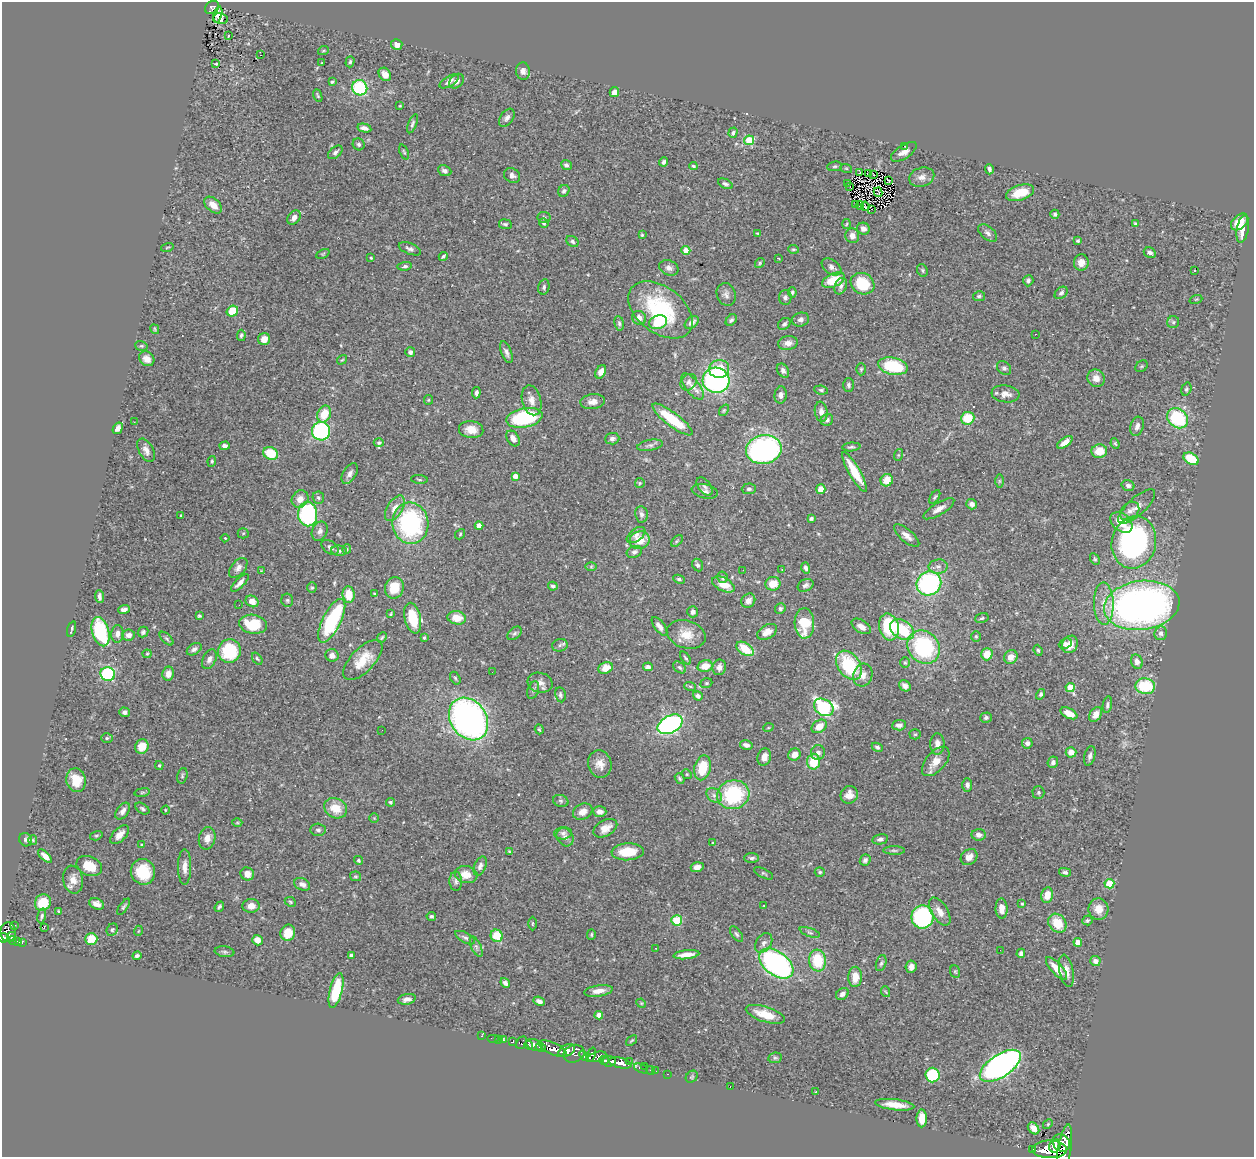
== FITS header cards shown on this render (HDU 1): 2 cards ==
NAXIS1  =                 1252
NAXIS2  =                 1155

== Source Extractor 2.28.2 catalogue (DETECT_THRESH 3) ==
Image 1252 x 1155 px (HDU 1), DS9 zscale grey, 1 PNG px = 1 image px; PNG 1256 x 1159 px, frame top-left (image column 1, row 1155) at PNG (2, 2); each listed source drawn as its Kron ellipse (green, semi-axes under 4 px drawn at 4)
Background 0.844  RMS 0.029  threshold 0.0856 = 3 sigma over >= 5 px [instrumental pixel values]
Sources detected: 494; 1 with non-positive FLUX_AUTO (blend fragments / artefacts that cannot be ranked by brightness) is neither listed nor drawn; the other 493 listed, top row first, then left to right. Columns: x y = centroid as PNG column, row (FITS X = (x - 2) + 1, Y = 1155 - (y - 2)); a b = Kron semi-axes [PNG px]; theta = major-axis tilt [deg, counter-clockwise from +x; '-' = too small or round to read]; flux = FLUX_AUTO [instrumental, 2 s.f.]
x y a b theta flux
212 7 7 6 - 130
218 14 8 2 76 2.5
221 19 7 5 -13 1.7
228 36 3 3 - 12
397 45 5 5 - 11
323 51 5 3 - 2
260 55 3 2 - 6.9
350 62 6 4 73 3.8
322 63 3 2 - 1.2
216 64 3 2 - 1.2
523 71 9 7 -85 9.7
385 74 7 5 -53 10
449 81 11 5 32 7.8
457 81 8 6 46 9.4
332 82 4 3 - 2.4
360 88 8 7 - 140
614 92 5 4 - 8.3
318 96 6 3 -68 2.5
400 106 3 2 - 1.7
507 118 10 6 54 7.3
412 124 10 4 67 3.9
364 128 7 4 -12 8.3
733 133 5 4 - 3.9
749 140 5 5 - 83
359 144 6 5 - 4.9
904 146 2 2 - 25
335 152 8 5 42 5.3
404 152 8 3 -69 2.5
904 152 15 6 34 14
664 162 4 3 - 4.8
566 165 5 5 - 5.9
693 166 4 3 - 3.1
835 166 7 5 7 3.4
846 168 6 3 -18 2.1
989 169 5 3 - 5.5
445 171 7 5 -23 6.8
859 172 3 2 - 1.5
868 173 4 2 - 0.64
873 175 2 2 - 1.9
512 176 8 7 - 8.9
922 177 13 9 16 12
888 180 3 2 - 1.8
848 183 3 2 - 3.2
725 184 8 4 -25 4.5
850 187 2 2 - 1.5
564 191 6 5 - 4.8
878 192 5 2 - 1.3
1020 193 14 7 17 35
213 205 10 6 -41 19
856 205 2 2 - 1.2
860 206 4 2 - 2.1
865 206 5 2 - 1.8
872 209 2 2 - 1.8
1055 214 5 4 - 4.1
544 217 6 5 - 3.9
294 218 8 6 53 9.7
1240 222 10 6 42 32
544 223 5 4 - 3.1
505 224 6 5 - 3.5
847 224 5 3 - 1.9
1135 224 3 3 - 3.3
863 229 6 6 - 8.9
1243 229 14 6 80 22
758 233 3 2 - 1.6
988 233 11 6 -41 7.6
642 235 4 3 - 2.3
852 236 7 7 - 11
572 241 6 5 - 4.7
1078 241 3 3 - 2.8
167 247 6 2 14 1.7
410 249 12 5 -22 6.5
793 249 5 3 - 2.4
686 250 4 4 - 26
1150 253 6 5 - 7.1
323 254 7 4 25 2.6
443 256 5 3 - 2.9
371 258 3 3 - 2.1
778 258 3 2 - 1.2
1081 262 8 7 - 12
760 263 5 4 - 2.6
405 266 7 4 7 4.2
831 267 11 7 -35 7.6
669 268 10 7 -23 9.3
922 270 6 5 - 3.1
1195 270 3 3 - 4.2
833 280 12 6 23 52
1028 281 6 5 - 4.5
863 284 12 10 -29 66
841 286 8 6 66 5.8
544 287 8 5 76 4.8
792 292 5 4 - 2.6
1061 293 7 5 40 5.2
726 294 12 9 -71 8.6
979 296 6 5 - 4.1
785 297 7 6 - 5.7
1196 299 6 4 18 2.5
660 310 36 23 -37 170
232 311 6 5 - 41
639 318 7 6 - 13
800 319 9 7 15 6.8
731 320 6 4 51 3.7
658 322 9 6 18 65
692 322 8 5 38 7.9
1173 322 6 6 - 4
619 323 7 5 -80 4.3
784 324 7 5 41 5.2
155 329 5 3 - 2
1035 334 2 2 - 1.1
241 335 6 4 85 3.6
264 339 6 6 - 15
788 343 10 7 8 12
141 346 6 4 -18 2.8
410 352 5 5 - 5.9
506 352 11 5 -69 7.5
147 359 8 6 -39 14
342 360 5 3 - 1.8
893 366 15 8 -12 98
1142 366 7 5 35 2.8
1004 368 8 6 -42 4.7
719 369 10 9 - 37
861 369 6 5 - 3.3
783 371 7 5 -56 7.6
601 372 7 5 61 12
1096 378 9 8 - 14
716 380 13 12 - 430
688 382 9 7 49 7
848 385 7 5 -89 4.8
692 386 16 7 -52 15
1186 389 7 5 73 3.2
821 390 7 4 -7 3.6
476 393 6 4 83 5.3
1006 394 14 8 -6 15
781 395 8 6 82 8.5
428 400 5 4 - 2
532 400 15 9 -75 15
593 402 12 7 8 14
724 410 6 4 53 2.6
821 412 10 6 -82 10
324 414 9 6 66 38
524 418 18 9 11 170
968 418 6 6 - 52
1178 418 11 9 -41 130
672 419 24 6 -37 75
827 420 6 5 - 5.3
134 422 2 2 - 1.1
1137 426 10 6 72 9.1
118 428 6 4 56 8.8
471 430 12 8 -6 23
321 431 9 9 - 270
513 438 8 6 -58 12
612 439 7 5 3 6
1065 442 9 4 35 13
379 443 5 4 - 3.6
1115 444 5 4 - 2.5
650 445 13 5 10 6.4
225 446 5 4 - 7
851 447 9 4 4 3.9
764 449 18 14 13 430
146 450 13 7 -62 11
1099 451 7 7 - 32
271 453 7 6 - 58
898 455 6 4 71 2.1
1191 459 8 5 -31 61
212 461 5 4 - 2.9
854 472 22 5 -60 49
350 473 11 6 59 9.2
515 476 4 4 - 13
419 479 8 3 -5 2.7
887 480 6 6 - 24
999 481 7 4 90 3
640 483 5 4 - 2.3
1128 485 6 5 - 4.9
705 487 11 6 -53 6.3
749 489 7 5 3 4.3
821 489 5 5 - 18
705 491 13 7 -12 8.4
935 497 8 4 57 3.3
318 498 6 5 - 3.8
300 499 9 8 - 15
972 504 5 5 - 7.8
1137 506 23 8 42 17
395 508 14 7 58 17
939 509 17 6 31 14
1130 511 11 8 43 10
308 514 12 9 -89 210
641 514 8 6 -81 5.9
181 515 3 3 - 2.4
811 518 4 3 - 4
1121 522 12 8 -38 31
410 523 21 18 -82 270
479 526 4 4 - 17
320 531 10 7 66 8.1
243 533 5 5 - 2.5
460 534 5 4 - 2.4
636 535 11 6 38 8.5
907 536 16 6 -41 13
225 538 4 4 - 1.9
640 540 10 9 - 30
677 541 7 4 44 3.4
1134 542 26 22 77 430
330 547 9 6 -36 7.2
347 549 5 4 - 2.3
339 551 8 5 -2 4.6
634 552 8 5 22 6.1
1095 559 6 4 -60 2.9
698 565 6 5 - 5.4
591 567 6 4 1 2.3
938 567 9 7 8 8
238 568 11 7 49 8.9
806 568 6 4 -74 6
782 569 3 2 - 2.4
743 570 2 2 - 1.3
261 571 4 2 - 1.6
722 577 5 5 - 3.9
679 579 6 4 -25 3.3
240 583 11 4 45 8.6
929 583 13 12 - 280
723 584 12 6 -27 31
773 584 7 7 - 30
805 585 8 6 25 5.9
553 586 5 4 - 4.3
312 588 5 4 - 2.9
394 588 11 9 70 43
375 594 4 3 - 3.4
349 595 8 6 -84 39
99 597 6 3 -84 6
287 600 6 6 - 3.2
252 601 7 5 -32 18
748 601 7 6 - 9.7
1104 604 21 10 -89 28
239 605 3 2 - 2.8
1142 605 38 24 7 950
780 608 5 5 - 4.1
124 610 6 4 19 7
693 612 5 5 - 8
390 614 4 3 - 2
199 616 3 3 - 2.6
413 618 15 8 -77 67
457 618 9 6 -11 28
982 618 7 5 17 3.2
332 621 24 9 63 180
804 623 15 10 -88 65
253 624 14 9 -9 69
659 626 11 5 -53 10
861 626 11 6 -33 13
889 627 13 9 -77 110
72 629 8 2 74 3.1
902 630 13 9 -34 87
101 632 15 8 -74 150
143 632 6 5 - 3.8
767 632 10 6 31 16
514 633 8 5 39 4.4
1161 633 7 6 - 8.8
117 634 9 6 86 8.6
686 634 20 13 -16 34
128 635 6 5 - 8.5
976 636 5 5 - 2.4
424 637 3 3 - 2.5
382 638 6 4 49 2.6
167 639 8 4 -45 3.3
1065 644 7 5 24 5.4
1070 644 9 7 60 19
560 645 8 6 14 5.6
924 647 18 15 -47 190
194 649 8 5 33 6.4
745 649 10 5 -34 52
1038 650 6 4 -69 2.9
229 651 12 11 - 100
147 654 4 4 - 2
987 654 6 5 - 27
332 655 7 6 - 9.8
1011 657 7 6 - 17
686 658 7 4 -53 3.1
209 659 10 6 64 8.1
257 659 6 4 -52 2.7
363 660 25 11 46 43
1137 662 7 5 -70 11
905 663 5 5 - 2.6
849 665 16 11 -56 120
705 666 7 6 - 25
648 667 5 4 - 5.3
680 667 7 5 -40 3.7
719 667 8 6 69 9.3
605 668 7 5 23 23
492 672 2 2 - 2.7
108 674 7 6 - 170
168 674 7 5 82 12
863 675 11 9 66 14
455 678 7 4 -60 3.2
540 683 12 10 -15 13
706 683 6 4 20 2.8
690 686 6 4 -19 2.2
905 686 6 5 - 7
1145 686 10 8 -8 95
1070 687 4 4 - 51
533 690 9 5 70 4.8
1041 694 5 4 - 4
560 695 7 5 -80 4.3
698 696 5 4 - 6.7
1107 705 8 4 79 4.7
824 707 10 8 -33 260
124 712 5 5 - 5.5
1069 713 9 5 -26 23
1096 715 8 5 60 16
986 718 6 5 - 4.5
468 719 23 18 -56 790
670 724 13 8 28 340
899 725 7 5 5 7.2
819 726 8 6 36 23
768 728 5 3 - 1.6
539 729 5 4 - 2.5
382 730 2 2 - 1.2
915 734 5 5 - 2.5
107 738 6 5 - 3
1027 743 5 5 - 6.5
937 744 10 7 88 14
746 745 6 4 -14 7
142 746 7 6 - 32
877 747 6 4 -27 3.8
1071 752 5 5 - 16
818 753 7 7 - 7.2
794 755 6 5 - 15
1090 756 10 5 76 6.5
764 757 9 6 72 13
936 761 17 9 48 27
814 762 8 6 87 50
1053 762 6 5 - 6.4
600 764 14 11 -76 19
159 765 4 3 - 2.7
702 768 13 8 76 56
687 774 5 4 - 2.2
182 776 8 5 74 3.3
680 778 6 4 -52 3
76 780 12 9 -77 36
967 785 7 5 -87 6.1
142 792 8 4 9 2.9
1038 792 6 6 - 3.4
714 795 8 6 -42 7.3
733 795 16 14 16 150
849 795 9 8 - 16
561 801 8 6 -16 4.5
390 802 4 4 - 2.9
142 808 7 5 -34 3.9
336 808 12 9 -28 35
165 810 4 3 - 1.6
123 811 9 6 53 10
583 812 10 7 26 16
600 812 7 5 -3 11
374 818 5 5 - 2.4
237 823 5 3 - 2
605 828 13 8 29 20
318 830 8 6 -5 5
563 833 9 6 6 6.2
120 835 11 6 46 16
979 835 7 5 -6 9.1
96 836 6 4 15 2.9
565 837 10 7 -53 10
207 838 11 8 77 14
880 839 8 5 11 6.8
26 840 7 6 - 3.9
33 840 5 4 - 2.1
713 843 3 3 - 2.6
142 845 4 3 - 2
894 850 11 4 -1 4.3
509 852 3 2 - 2.1
628 852 16 8 3 44
45 856 8 4 -44 12
969 857 9 7 41 12
752 858 7 4 -1 4.6
358 860 5 4 - 3.2
865 860 6 5 - 5.5
89 866 13 9 -22 39
480 866 10 5 68 7.3
185 867 17 6 90 15
697 867 6 5 - 11
143 872 13 12 - 65
820 872 5 5 - 3.2
1065 872 6 4 -15 4.1
763 873 10 4 -26 3.6
247 874 7 6 - 14
466 875 11 8 -10 23
356 876 5 5 - 2.9
73 880 14 10 -78 17
456 881 9 6 -88 6.2
302 884 8 6 -24 9.2
1109 884 5 5 - 95
1047 895 8 5 79 25
290 902 6 4 -24 2.7
43 903 8 7 - 39
96 904 8 5 -23 11
1022 904 4 3 - 1.8
251 906 8 7 - 14
764 906 2 2 - 1.4
124 907 9 3 55 3.5
219 907 5 3 - 3.3
1002 908 10 6 -88 16
1098 909 11 10 - 22
59 911 4 3 - 2.2
940 912 16 8 -58 16
42 916 7 4 77 3.6
431 916 5 4 - 3.8
922 917 11 11 - 260
677 920 5 5 - 68
1087 920 5 5 - 2.8
1057 923 10 8 -51 45
532 924 7 3 89 2.3
15 925 2 2 - 13
44 928 3 2 - 29
112 930 6 5 - 3.5
138 931 5 3 - 1.5
8 932 9 8 - 620
810 932 10 4 -20 4.3
288 933 8 7 - 31
591 934 5 4 - 2.8
736 934 9 4 -53 3.9
12 936 4 3 - 93
497 936 6 6 - 50
3 938 5 5 - 360
465 938 11 5 -28 5.1
91 939 6 6 - 39
12 940 4 3 - 170
257 940 5 5 - 18
18 942 4 3 - 130
22 942 3 2 - 3
1078 942 4 4 - 24
764 943 11 7 55 8.7
476 947 11 5 -66 5.7
656 948 2 2 - 1.3
1000 950 2 2 - 16
225 952 10 5 -8 4.7
1021 953 4 4 - 6.5
686 955 13 4 7 17
137 956 4 4 - 4.3
351 956 4 4 - 9.8
817 960 11 8 -82 68
1095 961 5 5 - 11
881 963 8 5 73 4.7
776 964 19 12 -37 450
911 967 6 5 - 9
1056 968 14 5 -48 22
1066 971 16 7 -79 14
955 972 6 5 - 2.7
855 977 10 7 86 25
505 983 5 4 - 7.6
336 991 18 6 76 84
598 991 14 5 8 16
886 992 5 3 - 1.8
842 994 7 5 35 7.4
407 999 9 5 12 8.7
539 1001 6 4 -22 6.9
641 1003 5 4 - 2
765 1014 20 7 -18 33
599 1015 4 4 - 15
482 1036 3 2 - 8.7
493 1038 6 2 0 13
499 1039 2 2 - 8.3
504 1040 3 3 - 18
631 1040 6 3 38 2.1
513 1042 4 3 - 180
522 1043 7 5 58 160
529 1045 4 3 - 220
534 1045 8 5 -24 600
541 1047 5 3 - 250
553 1049 15 6 -25 1400
567 1051 9 5 28 840
574 1054 11 8 20 560
591 1055 8 4 68 330
584 1056 6 4 -50 420
597 1057 9 4 16 330
775 1058 7 5 9 3.6
604 1060 5 3 - 320
609 1061 6 5 - 680
629 1061 2 2 - 9
620 1063 12 5 -13 1300
645 1066 3 2 - 12
1000 1066 23 11 33 650
641 1068 7 3 -24 51
651 1070 4 2 - 16
656 1071 2 2 - 5.4
667 1074 3 2 - 19
932 1075 7 7 - 88
692 1077 6 5 - 2.7
730 1087 3 2 - 19
816 1092 3 3 - 1.7
895 1105 20 5 -6 27
922 1118 9 5 88 25
1048 1124 5 4 - 2.2
1033 1128 7 5 -48 13
1061 1143 9 8 - 1200
1055 1146 7 5 72 1100
1049 1149 17 9 -1 3400
1064 1149 25 6 80 2500
1033 1150 3 3 - 110
At the frame edge (FLAGS 8, measured only in part): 1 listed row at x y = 3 938
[1 non-positive-flux detection neither listed nor drawn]